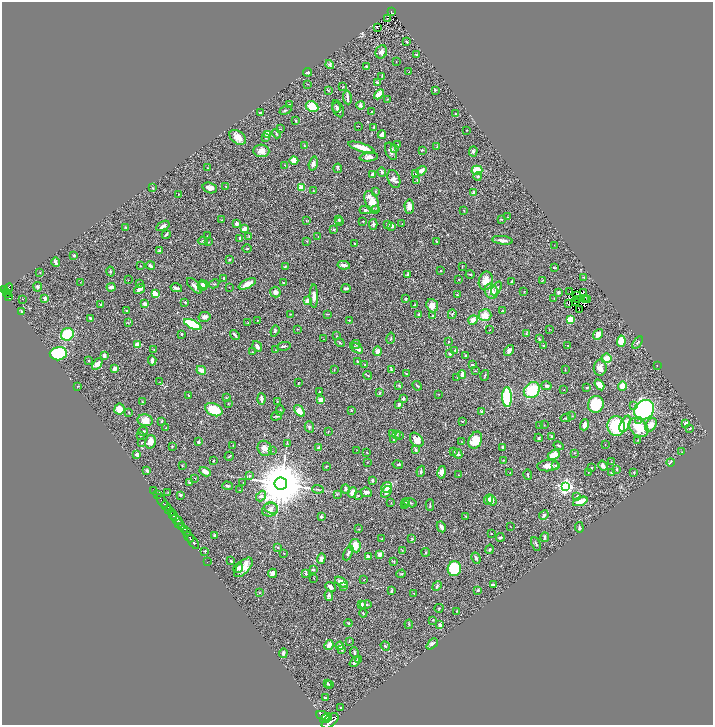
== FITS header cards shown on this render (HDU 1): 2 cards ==
NAXIS1  =                 1421
NAXIS2  =                 1445

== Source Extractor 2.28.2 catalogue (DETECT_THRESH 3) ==
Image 1421 x 1445 px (HDU 1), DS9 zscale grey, zoomed out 1/2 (1 PNG px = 2 x 2 image px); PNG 715 x 727 px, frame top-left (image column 1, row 1445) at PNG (2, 2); each listed source drawn as its Kron ellipse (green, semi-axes under 4 px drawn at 4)
Background 0.637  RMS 0.031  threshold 0.0931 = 3 sigma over >= 5 px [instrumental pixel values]
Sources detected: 522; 49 cannot appear on this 1/2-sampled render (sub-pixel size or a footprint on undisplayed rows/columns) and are neither listed nor drawn; the other 473 listed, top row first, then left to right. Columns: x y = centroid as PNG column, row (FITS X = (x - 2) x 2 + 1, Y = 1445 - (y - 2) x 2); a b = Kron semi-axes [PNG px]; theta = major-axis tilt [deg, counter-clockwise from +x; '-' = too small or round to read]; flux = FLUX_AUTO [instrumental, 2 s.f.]
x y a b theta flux
392 12 4 2 - 86
387 19 2 1 - 1.4
377 27 2 1 - 5.2
406 42 3 2 - 5.1
381 52 7 5 65 17
417 54 4 3 - 7.5
396 62 2 1 - 1.6
330 65 4 4 - 12
367 67 3 2 - 7.4
308 72 4 3 - 10
409 72 3 2 - 2.3
382 76 3 2 - 1.8
377 83 3 2 - 8.5
307 84 3 2 - 2.5
343 87 3 2 - 3.2
435 90 4 3 - 5.2
329 91 3 2 - 4.2
379 94 6 3 45 66
347 97 7 2 -82 21
388 99 2 2 - 2.2
289 104 2 2 - 3.7
361 105 4 3 - 24
312 106 6 5 - 120
336 107 5 4 - 13
338 109 9 5 -66 21
285 110 6 3 23 5.7
372 111 3 2 - 4
260 113 2 2 - 11
456 114 3 2 - 4.8
296 121 3 2 - 5.4
358 126 3 1 - 2.3
374 127 4 3 - 3.9
280 129 3 2 - 2.1
466 130 2 2 - 4.6
268 134 3 3 - 54
276 134 5 2 - 6.5
382 135 4 3 - 32
238 137 9 6 -35 52
266 137 3 3 - 4.7
398 145 2 2 - 2
304 146 3 2 - 2.7
361 147 13 4 -17 71
437 147 3 1 - 2.6
394 148 3 3 - 4.6
422 150 3 2 - 4.5
261 151 8 6 -5 40
391 151 9 5 -67 24
473 151 5 3 - 8.8
369 157 9 4 6 27
294 161 4 4 - 51
313 164 7 4 74 21
285 165 4 2 - 3.7
207 168 2 2 - 2.6
338 168 4 3 - 5
477 170 5 4 - 110
421 171 5 3 - 28
382 172 5 3 - 11
373 174 4 3 - 14
415 174 3 2 - 3.4
478 176 4 3 - 7
394 179 9 6 -70 25
417 180 4 2 - 4
226 186 2 2 - 2.6
153 188 4 3 - 5.4
210 188 7 5 -18 34
302 188 4 3 - 77
314 191 3 2 - 3.9
375 192 4 3 - 4.7
473 193 4 3 - 31
178 194 2 1 - 2.3
372 202 11 6 -66 87
409 206 7 4 -86 30
365 210 6 3 3 11
376 210 3 3 - 5.1
464 210 2 2 - 3
507 217 2 2 - 2.3
501 219 4 2 - 4.1
221 220 3 2 - 2.7
339 220 4 3 - 6.1
306 221 3 2 - 2.9
339 221 3 2 - 4.1
363 222 2 1 - 2.6
236 224 3 3 - 16
373 224 5 3 - 16
402 224 3 2 - 2.5
388 225 3 3 - 5.4
163 226 7 3 31 19
391 226 3 3 - 17
126 227 3 2 - 4.3
244 229 4 3 - 39
334 229 3 3 - 7.7
166 235 4 3 - 7.6
207 236 2 1 - 1.8
249 236 2 2 - 6
318 237 2 1 - 1.8
240 238 4 3 - 15
502 240 10 3 -7 23
203 241 5 3 - 7.6
307 241 3 2 - 3.1
436 241 3 2 - 4.8
209 242 2 2 - 2.9
355 244 3 2 - 9.2
554 245 2 1 - 1.3
247 249 5 2 - 4.9
159 251 3 2 - 8.9
74 256 3 2 - 5.7
229 259 4 2 - 3.9
56 262 5 3 - 13
344 265 6 3 -9 21
140 266 2 2 - 2.7
150 266 4 2 - 17
462 266 3 2 - 2.7
285 267 4 2 - 4.5
554 267 3 2 - 4.4
110 271 5 3 - 7.4
441 271 3 2 - 3.7
40 273 2 2 - 2.5
470 274 4 2 - 5.2
408 275 4 3 - 11
584 277 4 2 - 4.7
223 278 3 2 - 4.2
459 279 2 2 - 2.7
128 280 2 1 - 1.8
486 281 9 7 75 61
512 281 4 2 - 6.6
542 281 3 2 - 2.7
80 282 2 1 - 1.4
283 283 3 2 - 6
140 284 2 2 - 2.8
203 284 5 3 - 16
214 284 5 3 - 7
247 284 9 4 27 51
194 286 10 4 -47 24
202 286 5 3 - 9.7
38 287 4 4 - 8.2
111 287 4 3 - 16
229 287 2 1 - 1.5
176 288 6 3 -13 16
346 288 4 2 - 16
496 288 8 4 58 20
8 289 6 4 65 550
140 289 6 3 35 20
4 290 3 2 - 370
491 291 8 6 -67 59
524 291 2 2 - 2.1
570 291 2 1 - 3.4
275 292 5 5 - 24
559 292 3 3 - 12
583 293 3 1 - 1.7
7 294 4 2 - 190
155 294 4 3 - 92
457 295 3 2 - 6.3
576 295 2 1 - 2.1
314 296 11 4 -89 32
8 297 3 1 - 82
45 298 3 3 - 18
554 298 3 2 - 3.8
586 298 2 1 - 2.4
23 299 2 1 - 19
406 299 4 3 - 5.4
578 299 3 1 - 0.16
585 300 2 1 - 2.5
587 300 2 1 - 3.4
308 301 2 2 - 140
576 301 3 1 - 0.49
185 302 3 2 - 5.8
145 304 3 3 - 27
569 304 3 1 - 4.6
100 305 3 3 - 5
415 305 2 2 - 7.3
432 306 7 5 -68 46
126 310 3 2 - 4
579 310 2 1 - 1.9
503 311 4 2 - 4.2
22 312 4 2 - 13
290 314 3 2 - 2.8
327 314 4 2 - 2.7
418 314 4 3 - 5.7
452 314 5 2 - 6.2
485 315 6 6 - 66
433 316 2 2 - 5.2
205 317 6 4 12 23
90 318 4 3 - 8.1
257 320 2 1 - 2.2
349 320 2 2 - 5.3
473 320 5 4 - 42
570 320 4 3 - 150
128 323 3 2 - 2.5
248 323 2 2 - 2.8
193 324 9 3 -25 350
297 329 2 2 - 2.6
549 329 3 2 - 2.3
489 330 2 2 - 2.6
275 331 6 4 70 8.4
67 334 6 6 - 210
181 334 2 2 - 16
526 334 4 3 - 8.1
598 334 6 4 53 38
235 335 5 2 - 9.1
337 336 2 2 - 3.1
391 338 5 2 - 4.6
323 339 2 1 - 2.3
539 339 4 2 - 7.4
621 341 5 4 - 130
449 342 2 2 - 6.5
638 342 7 2 56 6
340 343 5 3 - 5.9
356 344 4 3 - 7.3
138 345 3 3 - 57
544 345 3 2 - 5.3
257 346 5 3 - 24
284 346 6 2 10 9.4
568 346 3 2 - 3.6
357 348 7 3 -33 26
154 350 2 1 - 1.9
276 350 2 2 - 4
455 350 3 3 - 8.7
509 350 6 3 53 25
378 351 5 4 - 42
252 352 2 2 - 2.7
58 354 8 6 8 560
450 354 3 3 - 9.9
104 355 4 3 - 16
465 355 2 2 - 2.9
606 358 5 4 - 59
89 360 2 2 - 12
152 360 5 2 - 17
358 361 2 2 - 4.8
97 364 7 4 52 34
365 365 2 2 - 7.2
472 365 3 2 - 10
657 366 3 2 - 1.8
600 368 8 6 83 42
115 369 3 3 - 28
565 369 3 1 - 2.5
201 370 5 4 - 32
334 370 4 3 - 3.9
391 370 3 2 - 2.5
476 371 2 2 - 1.9
406 373 4 1 - 2.6
462 374 4 3 - 19
368 375 4 2 - 4.3
485 375 5 3 - 6.2
457 378 2 1 - 1.8
160 382 2 2 - 2.1
298 383 4 1 - 2.1
399 385 4 3 - 5.2
599 385 6 3 -56 80
78 386 3 3 - 2.8
417 386 5 2 - 6.2
546 386 5 4 - 16
622 386 4 4 - 84
587 388 3 2 - 5.4
532 390 9 7 43 190
564 390 2 2 - 1.9
319 392 2 2 - 2.4
380 393 3 2 - 7.5
439 394 2 1 - 2.1
188 395 3 2 - 2.8
507 397 10 5 -88 380
226 398 3 2 - 7.8
261 399 6 3 -86 16
403 399 3 2 - 12
321 400 3 3 - 61
142 402 3 2 - 2.8
277 402 3 2 - 3.2
228 404 3 2 - 4
399 404 3 2 - 16
596 404 8 8 - 190
634 405 2 2 - 4.1
119 409 5 5 - 84
214 410 9 6 -25 150
280 410 5 3 - 6.4
351 410 2 2 - 3.7
644 410 10 9 - 1100
299 411 7 4 -52 39
481 411 4 3 - 6.5
129 412 2 2 - 3.7
277 416 6 2 17 9.9
572 416 2 1 - 1.9
566 418 5 2 - 7.5
145 420 7 6 - 57
162 421 3 3 - 6.9
462 421 3 2 - 3.7
639 421 3 2 - 8.3
686 423 4 3 - 20
625 424 9 4 64 86
540 425 3 2 - 3.7
544 425 3 2 - 2.1
584 425 6 3 68 45
651 425 7 5 57 50
616 426 10 8 -88 280
309 427 6 4 -73 10
166 428 2 2 - 4.1
639 428 11 8 -41 170
690 428 2 2 - 4.1
143 431 5 2 - 11
328 431 3 2 - 2.8
392 434 3 3 - 5.7
397 434 3 3 - 6.3
400 435 3 3 - 4.5
140 436 2 1 - 2.2
552 436 3 3 - 11
539 438 4 3 - 6.6
393 440 4 3 - 5
417 440 8 5 -49 41
475 440 9 6 65 97
638 440 2 2 - 2.3
150 442 7 5 75 50
198 442 3 3 - 12
462 442 2 1 - 1.8
142 443 2 2 - 5.7
287 443 3 2 - 2.7
605 444 2 2 - 2.1
233 445 2 1 - 2.4
172 446 2 2 - 4.1
559 446 5 3 - 8.3
318 447 2 2 - 7.4
503 447 3 3 - 8.9
265 448 8 7 - 30
416 449 3 2 - 9.5
357 450 2 2 - 3.4
272 451 2 2 - 3.4
453 451 3 3 - 5.9
366 452 3 2 - 2.4
682 452 3 2 - 2.2
575 453 3 2 - 3.1
137 454 3 3 - 19
458 454 5 4 - 10
554 455 6 4 28 93
229 456 4 2 - 4.6
503 460 3 2 - 2.9
213 461 2 2 - 5
367 462 2 2 - 2.3
611 462 2 1 - 1.8
670 462 4 3 - 9
398 464 5 3 - 5.1
182 465 3 2 - 3.1
556 465 3 3 - 8.1
326 466 4 2 - 3.8
548 466 11 5 5 41
603 466 5 3 - 33
591 467 2 2 - 3
616 469 3 2 - 6.7
147 471 3 3 - 12
421 471 5 3 - 6.8
205 472 6 3 -29 43
442 472 6 4 78 30
510 472 2 2 - 3.1
634 472 3 3 - 4.5
588 473 2 2 - 2.3
611 473 3 2 - 4.4
458 475 3 2 - 2.1
528 475 5 3 - 7.5
249 476 3 2 - 7.1
195 478 2 2 - 3.6
372 480 4 3 - 6.5
189 482 4 3 - 6.9
243 482 2 2 - 2.5
281 484 6 6 - 44000
227 486 5 3 - 10
565 486 4 4 - 1800
387 487 6 5 - 69
318 489 6 2 -5 7.3
346 489 5 4 - 13
240 490 3 2 - 3.2
154 491 2 1 - 18
168 492 3 2 - 2.6
352 492 5 4 - 45
366 492 6 4 -8 18
386 492 7 4 53 23
337 494 3 3 - 4
157 495 2 1 - 17
181 495 3 3 - 7.4
358 495 3 3 - 4.9
261 496 6 4 48 17
577 496 4 3 - 11
488 499 6 3 65 24
492 500 5 4 - 22
162 501 8 2 -56 300
580 501 7 3 20 89
405 502 4 3 - 5.8
391 503 2 2 - 2.2
410 503 7 3 -18 8.2
405 504 3 2 - 3.8
430 505 6 2 89 6.6
166 506 5 2 - 950
271 508 7 5 -22 21
168 510 2 2 - 360
270 510 8 6 16 26
171 513 3 2 - 540
173 515 4 3 - 1700
544 515 5 4 - 11
466 516 3 2 - 3.1
321 517 3 3 - 8.3
177 520 6 3 -30 740
178 523 4 2 - 380
510 526 2 2 - 2.3
182 527 4 3 - 330
441 527 5 3 - 20
579 527 5 2 - 8
185 529 4 2 - 360
359 529 2 2 - 5.2
187 532 3 2 - 250
491 534 2 2 - 3.2
215 536 3 2 - 11
189 537 6 2 -50 1100
500 537 4 3 - 7.7
545 537 4 3 - 13
382 539 3 2 - 4.9
412 539 3 3 - 4.6
193 542 8 2 -55 1200
536 544 7 2 -66 7.9
355 546 7 5 -80 81
278 547 3 2 - 4.5
489 549 5 3 - 6.4
402 550 3 2 - 3.3
205 551 2 2 - 5.5
426 552 4 3 - 5
283 553 2 1 - 2.3
348 553 8 3 64 14
380 554 4 3 - 38
368 557 3 3 - 13
321 558 5 4 - 17
476 558 6 2 -64 10
231 561 3 2 - 6.6
207 562 2 1 - 11
394 562 4 3 - 4.8
243 567 12 6 48 61
238 568 5 4 - 9.8
313 569 3 2 - 7.4
454 569 7 7 - 320
272 573 5 4 - 23
306 573 3 2 - 19
401 574 5 2 - 4.6
314 578 3 2 - 2.5
364 580 2 2 - 2.3
341 582 7 3 -36 48
493 585 4 2 - 15
437 586 5 3 - 7.5
330 587 6 3 -41 17
344 587 3 3 - 4.3
478 590 2 2 - 10
391 591 4 2 - 12
259 593 3 2 - 3
414 593 3 2 - 2.4
329 596 5 4 - 15
361 604 4 3 - 22
366 605 6 3 9 8.2
439 608 4 3 - 6.2
456 611 2 2 - 3.6
363 613 4 2 - 6.7
433 620 2 2 - 3.7
348 623 4 2 - 5.9
409 624 5 3 - 4.6
440 625 3 3 - 15
349 641 3 2 - 2.4
432 644 7 4 42 16
329 645 5 3 - 49
340 646 4 4 - 33
385 646 5 2 - 6.4
342 650 4 3 - 8.4
354 652 5 2 - 9.2
283 653 5 3 - 15
358 660 3 3 - 6.8
355 662 6 3 40 17
327 683 3 2 - 5.5
329 684 3 2 - 3.1
325 698 3 2 - 5.6
341 708 2 2 - 7.6
323 716 7 4 -23 2300
326 718 6 2 29 1500
330 721 10 5 40 5000
At the frame edge (FLAGS 8, measured only in part): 1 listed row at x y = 330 721
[49 sub-pixel or undisplayed-footprint detections neither listed nor drawn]